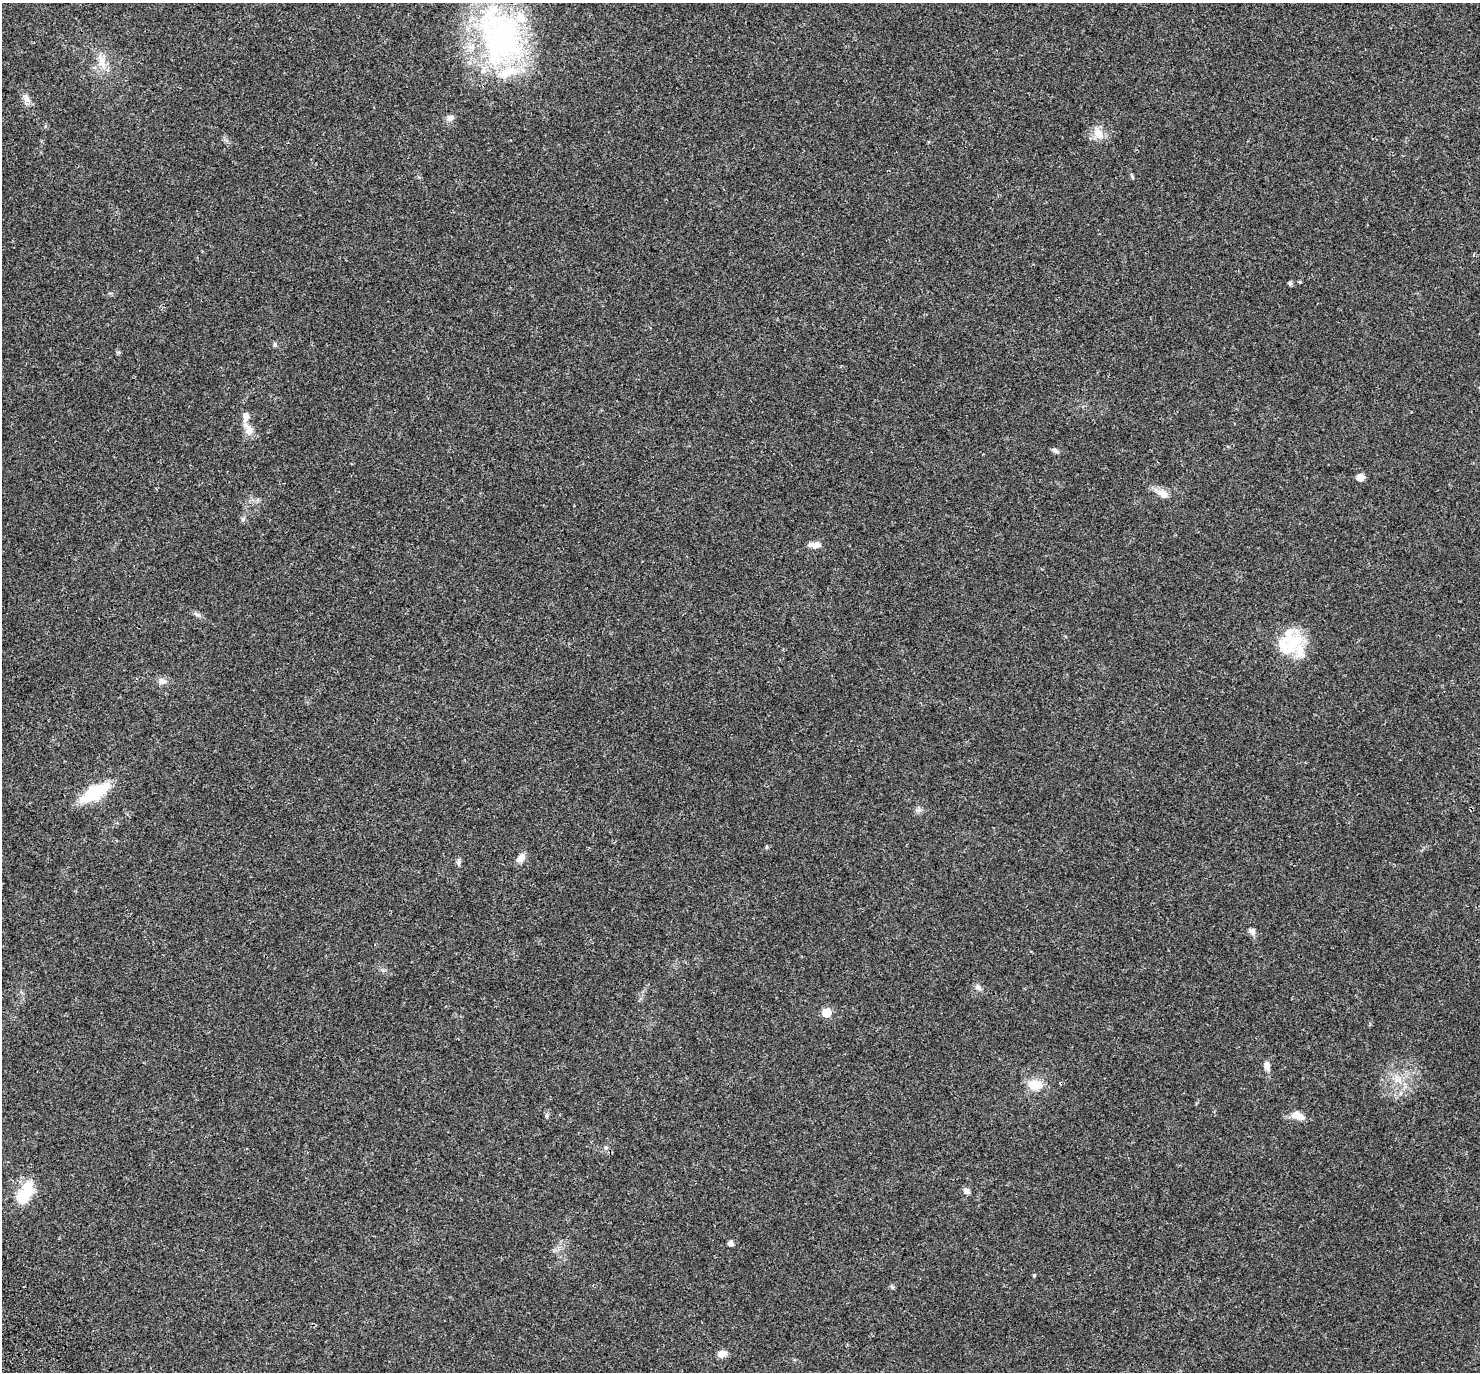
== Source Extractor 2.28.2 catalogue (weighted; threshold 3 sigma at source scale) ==
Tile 7 of 4 x 4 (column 3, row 2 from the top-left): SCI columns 3083-4560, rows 3031-4400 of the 6170 x 6120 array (HDU 1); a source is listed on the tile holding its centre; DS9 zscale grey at full resolution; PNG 1482 x 1374 px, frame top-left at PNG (2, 3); no overlay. Shown black and unused: <1% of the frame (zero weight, under 3 of 4 exposures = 9% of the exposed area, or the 3 px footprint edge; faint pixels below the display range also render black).
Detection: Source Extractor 2.28.2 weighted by HDU 2 'WHT'; one run over the whole footprint, this tile lists its part. Background 0.0357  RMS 0.0036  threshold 0.0163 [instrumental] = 3 sigma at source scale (4.5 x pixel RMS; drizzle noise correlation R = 1.50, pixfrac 1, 0.0396/0.0396 arcsec/px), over >= 5 px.
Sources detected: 41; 6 inside a brighter listed object's ellipse — not listed separately; the other 35 listed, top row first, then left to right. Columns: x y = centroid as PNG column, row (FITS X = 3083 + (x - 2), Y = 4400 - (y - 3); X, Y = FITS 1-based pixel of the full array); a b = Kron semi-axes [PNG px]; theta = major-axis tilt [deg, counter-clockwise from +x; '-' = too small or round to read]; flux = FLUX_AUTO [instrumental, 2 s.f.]
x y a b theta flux
500 35 84 56 -70 87
102 62 17 10 -85 4.1
26 98 14 8 -67 1.9
450 118 9 7 9 1.5
1098 134 17 12 -25 3.9
1132 177 7 3 -81 0.44
1300 282 4 4 - 0.37
1290 283 4 4 - 0.81
275 345 7 5 -77 0.61
248 429 22 9 -60 3.2
1055 450 10 5 -37 0.89
1360 477 7 7 - 2.6
1163 494 12 9 -33 2.9
243 519 6 5 - 0.68
814 545 17 6 0 2.2
196 614 9 5 -28 0.93
1294 641 34 20 3 12
162 681 10 9 - 1.7
95 793 23 9 30 26
766 847 5 3 - 0.4
521 858 12 8 51 2.3
459 862 9 6 66 0.89
1252 931 9 7 -64 1.4
978 987 11 5 -34 1.1
827 1013 6 6 - 11
1267 1065 10 7 -84 1.8
1398 1078 12 7 -31 2.7
1035 1085 17 12 -2 6.6
1296 1115 13 10 -6 3.1
606 1147 7 6 - 0.89
967 1191 8 7 - 1.2
25 1193 31 14 65 12
731 1243 5 5 - 1.5
1034 1275 4 4 - 0.36
722 1354 11 8 16 2.4
Unlisted compact peaks at least as high as the median listed source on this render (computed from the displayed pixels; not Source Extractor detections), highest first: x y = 546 1116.